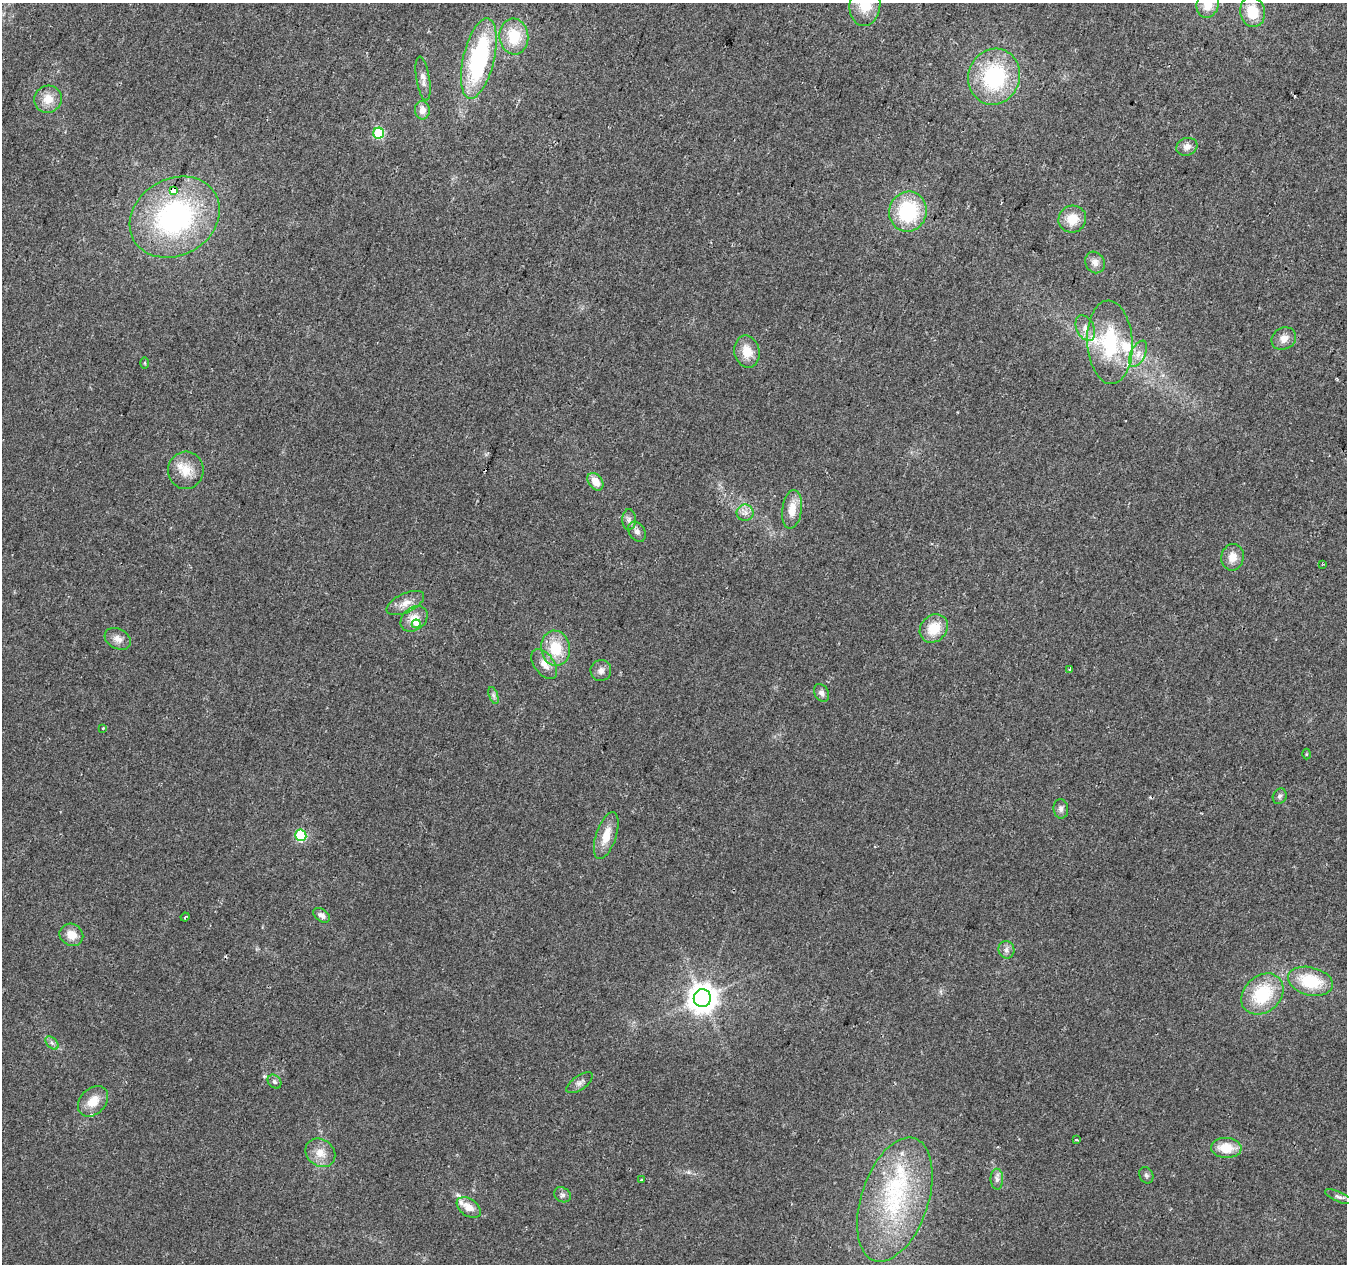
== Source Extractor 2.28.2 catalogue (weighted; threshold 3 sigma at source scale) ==
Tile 10 of 4 x 4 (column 2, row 3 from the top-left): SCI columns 1346-2690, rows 1477-2738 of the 5387 x 5542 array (HDU 1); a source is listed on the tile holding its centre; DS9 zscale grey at full resolution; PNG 1349 x 1266 px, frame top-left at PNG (2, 3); each listed source drawn as its Kron ellipse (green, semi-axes under 4 px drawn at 4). Shown black and unused: <1% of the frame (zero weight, under 2 of 3 exposures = <1% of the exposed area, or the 3 px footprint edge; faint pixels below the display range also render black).
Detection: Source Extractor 2.28.2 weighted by HDU 2 'WHT'; one run over the whole footprint, this tile lists its part. Background 0.0422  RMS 0.008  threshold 0.036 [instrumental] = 3 sigma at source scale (4.5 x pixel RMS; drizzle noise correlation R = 1.50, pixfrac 1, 0.0396/0.0396 arcsec/px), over >= 5 px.
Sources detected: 76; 4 cosmic-ray / hot-pixel residue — neither listed nor drawn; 4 inside a brighter listed object's ellipse — not listed separately; the other 68 listed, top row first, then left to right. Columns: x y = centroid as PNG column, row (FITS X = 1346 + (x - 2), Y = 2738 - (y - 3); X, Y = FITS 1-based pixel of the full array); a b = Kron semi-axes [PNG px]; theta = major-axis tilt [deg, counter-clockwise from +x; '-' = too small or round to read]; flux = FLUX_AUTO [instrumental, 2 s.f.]
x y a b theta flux
1208 4 14 11 74 13
865 5 21 15 84 23
1252 12 15 12 -78 22
514 36 18 14 -83 27
479 58 41 15 77 110
994 77 28 25 66 78
423 79 22 6 -81 5.2
48 99 14 13 - 11
422 110 9 7 -84 6.7
379 133 5 5 - 66
1187 147 11 8 20 4.5
173 191 4 4 - 210
908 212 20 18 75 59
175 217 47 38 30 160
1072 219 14 13 - 14
1095 262 11 9 -61 5.1
1085 328 13 9 -65 6.6
1284 338 13 10 29 6.4
1110 342 42 22 -87 59
747 351 16 12 -78 14
1138 354 14 7 63 6.5
145 363 6 4 -89 0.88
186 470 19 18 - 16
595 482 10 6 -53 9.8
792 509 19 10 82 12
745 513 8 8 - 4.2
629 520 10 6 90 3.2
637 532 11 7 -56 3.9
1233 557 13 11 81 9
1323 564 4 3 - 0.77
405 603 20 9 25 8.7
414 619 15 11 38 10
416 624 4 4 - 12
934 628 15 12 47 18
118 639 14 10 -29 6
556 648 18 14 -80 25
544 664 17 10 -53 8.1
1070 669 4 3 - 3.4
601 670 10 10 - 4.4
821 693 9 7 -58 3.6
493 695 9 4 -71 2
103 728 3 3 - 1.5
1306 754 5 3 - 0.72
1280 796 8 6 61 2.3
1061 809 9 7 -84 3
301 835 6 5 - 78
606 836 24 10 72 14
321 915 9 6 -36 3.7
185 917 4 3 - 0.94
71 935 12 10 -31 10
1006 950 9 8 - 3.6
1310 981 23 14 -14 34
1262 994 23 18 42 42
702 998 9 8 - 1100
52 1043 8 5 -46 2.1
274 1082 8 6 -47 2.2
580 1083 15 7 34 3.7
93 1101 17 12 47 13
1077 1140 3 2 - 1.7
1226 1148 15 10 -3 18
320 1153 16 13 -39 10
1146 1175 8 6 -64 2.1
997 1179 10 6 -89 3.1
642 1180 3 3 - 2.9
562 1195 9 7 -33 2.6
1338 1197 14 5 -23 3
895 1200 64 33 72 97
469 1207 13 8 -35 9.6
Overlapping masked pixels (flux is a lower limit): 1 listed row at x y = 173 191
Isophote crosses this tile's border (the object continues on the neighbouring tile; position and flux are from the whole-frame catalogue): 2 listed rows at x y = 1208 4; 865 5